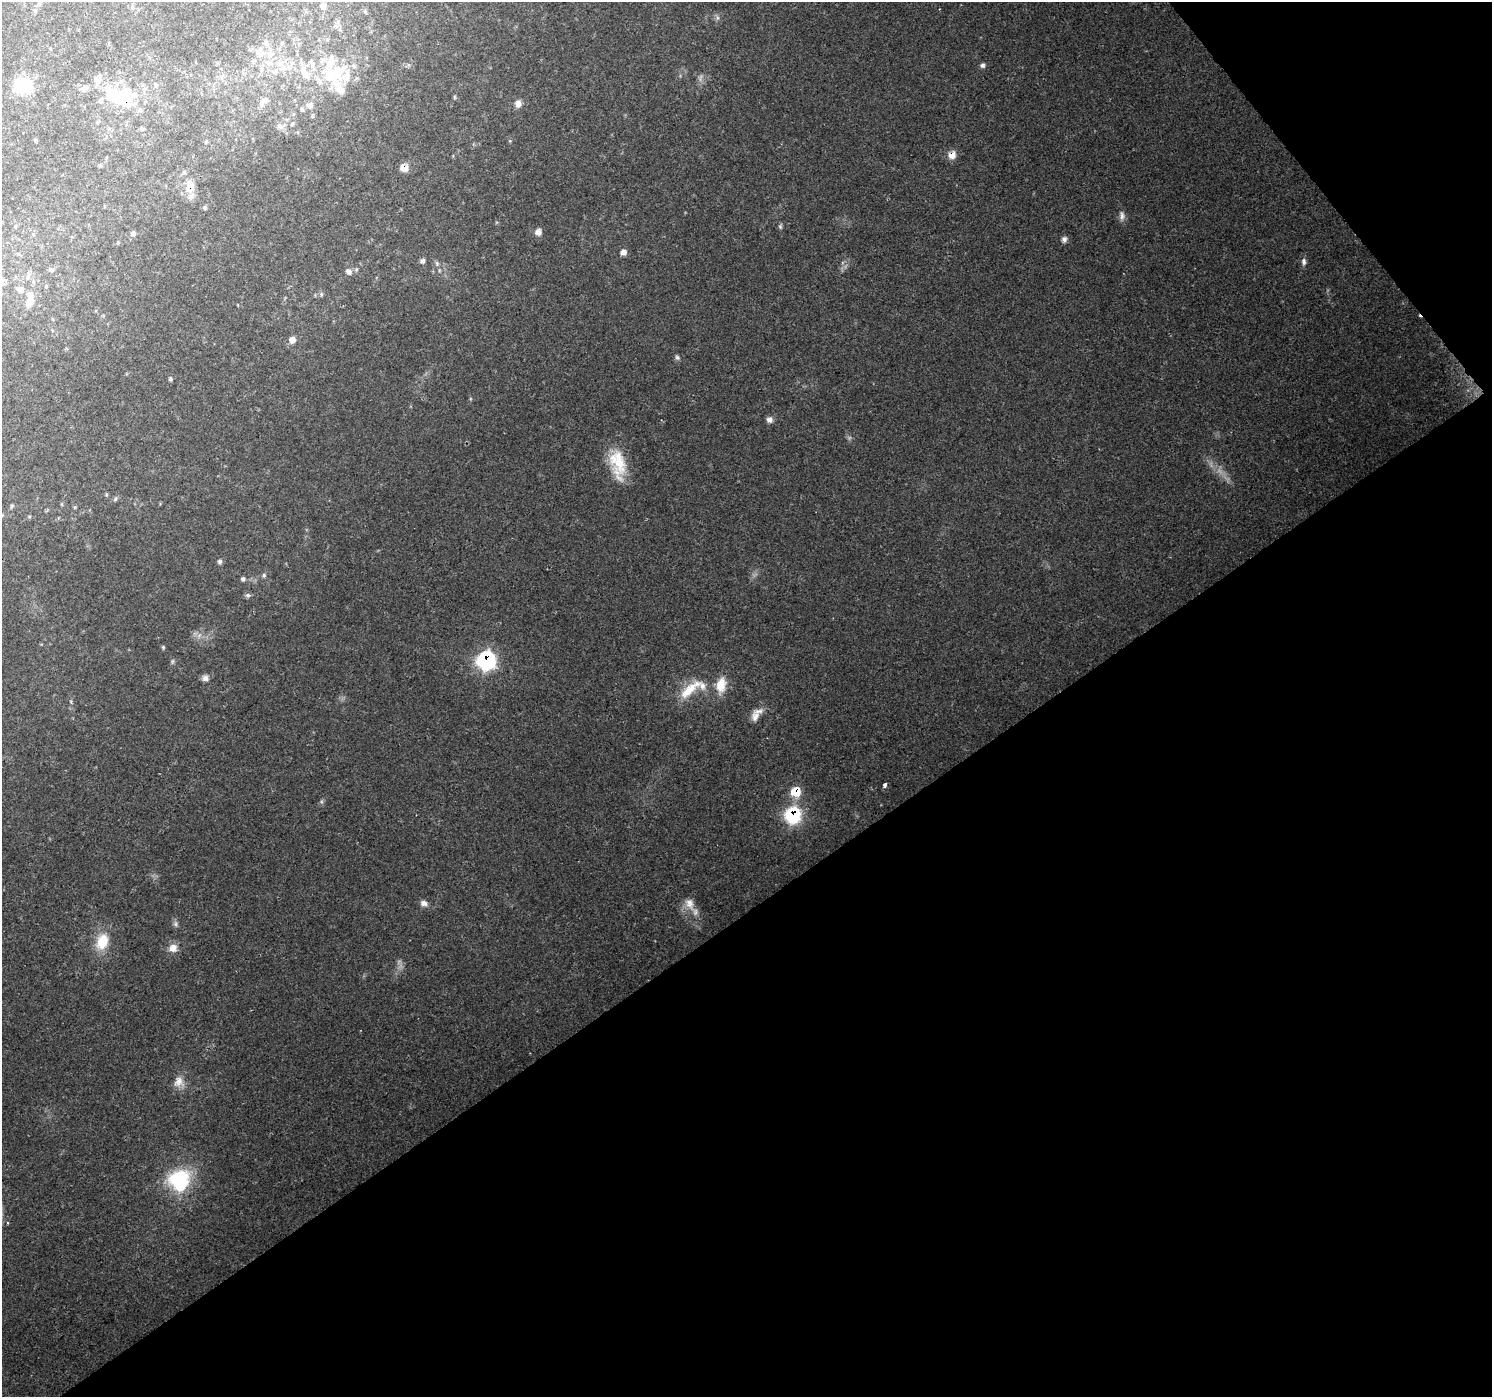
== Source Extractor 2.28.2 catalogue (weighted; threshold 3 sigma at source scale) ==
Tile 12 of 4 x 4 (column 4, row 3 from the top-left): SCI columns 4473-5962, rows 1524-2918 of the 5964 x 5901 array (HDU 1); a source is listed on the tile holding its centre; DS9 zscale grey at full resolution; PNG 1494 x 1399 px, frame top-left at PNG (2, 2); no overlay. Shown black and unused: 38% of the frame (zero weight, under 2 of 3 exposures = <1% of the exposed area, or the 3 px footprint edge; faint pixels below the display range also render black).
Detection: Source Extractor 2.28.2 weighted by HDU 2 'WHT'; one run over the whole footprint, this tile lists its part. Background 0.123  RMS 0.0074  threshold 0.0334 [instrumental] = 3 sigma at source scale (4.5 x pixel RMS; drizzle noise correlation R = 1.50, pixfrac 1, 0.0396/0.0396 arcsec/px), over >= 5 px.
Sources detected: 82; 1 too faint to see at this stretch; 4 inside a brighter object's white glare — not listed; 11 inside a brighter listed object's ellipse — not listed separately; the other 66 listed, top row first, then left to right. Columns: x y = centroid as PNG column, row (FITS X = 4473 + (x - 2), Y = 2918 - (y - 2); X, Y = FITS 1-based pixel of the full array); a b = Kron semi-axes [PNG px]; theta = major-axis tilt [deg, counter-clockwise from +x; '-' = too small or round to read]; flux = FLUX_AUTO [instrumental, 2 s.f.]
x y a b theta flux
323 6 7 6 - 2.4
132 7 6 4 -48 1.1
365 11 6 4 -20 0.96
267 43 7 6 - 2
259 50 10 6 26 3.4
279 63 15 8 33 7.8
312 64 13 6 -63 3.8
982 65 7 6 - 1.8
307 75 12 11 - 7.5
336 75 33 18 48 30
23 85 25 17 -29 24
156 85 5 4 - 1.1
85 88 11 6 23 3.1
114 96 30 17 -36 35
263 101 11 6 45 3.2
518 104 9 8 - 4.2
310 105 11 8 -1 3.6
292 124 6 4 44 1.2
280 126 10 7 -19 3.1
142 129 6 5 - 1.3
952 155 9 8 - 6.2
404 168 9 8 - 6.7
190 186 18 12 86 11
205 207 6 5 - 1.4
1122 216 13 7 90 3.5
780 226 6 5 - 1.2
538 232 8 7 - 3.8
133 233 6 5 - 1.9
1064 239 8 7 - 2.5
623 252 7 6 - 3.7
422 261 6 6 - 2
1304 262 10 6 -88 2.6
437 263 7 5 -70 1.6
51 270 7 6 - 1.5
349 272 9 7 -50 2.8
28 277 8 6 75 2.3
20 290 10 7 -24 4.3
30 301 21 9 81 9.8
292 340 7 7 - 4.4
677 357 7 5 -56 1.6
170 379 5 5 - 1.1
769 420 8 7 - 3.1
618 464 39 18 -80 27
106 494 5 3 - 0.81
115 499 7 5 61 1.4
220 561 6 6 - 1.7
264 575 6 5 - 1.2
243 579 6 5 - 1.7
248 595 8 6 -1 1.6
163 647 5 4 - 0.9
486 660 9 9 - 160
173 661 6 4 71 1.1
205 678 9 8 - 2.9
721 685 22 13 81 12
689 690 39 12 39 18
755 716 13 10 69 5.2
885 785 4 3 - 3.9
795 792 9 8 - 20
792 815 9 8 - 89
424 903 10 7 -18 3.5
689 903 17 12 -68 8.2
102 941 22 14 71 18
173 948 11 11 - 6.2
178 1082 15 13 77 7.6
179 1178 30 18 14 44
8 1223 3 3 - 0.99
Overlapping masked pixels (flux is a lower limit): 6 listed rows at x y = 952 155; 404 168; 190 186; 486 660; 795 792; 792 815